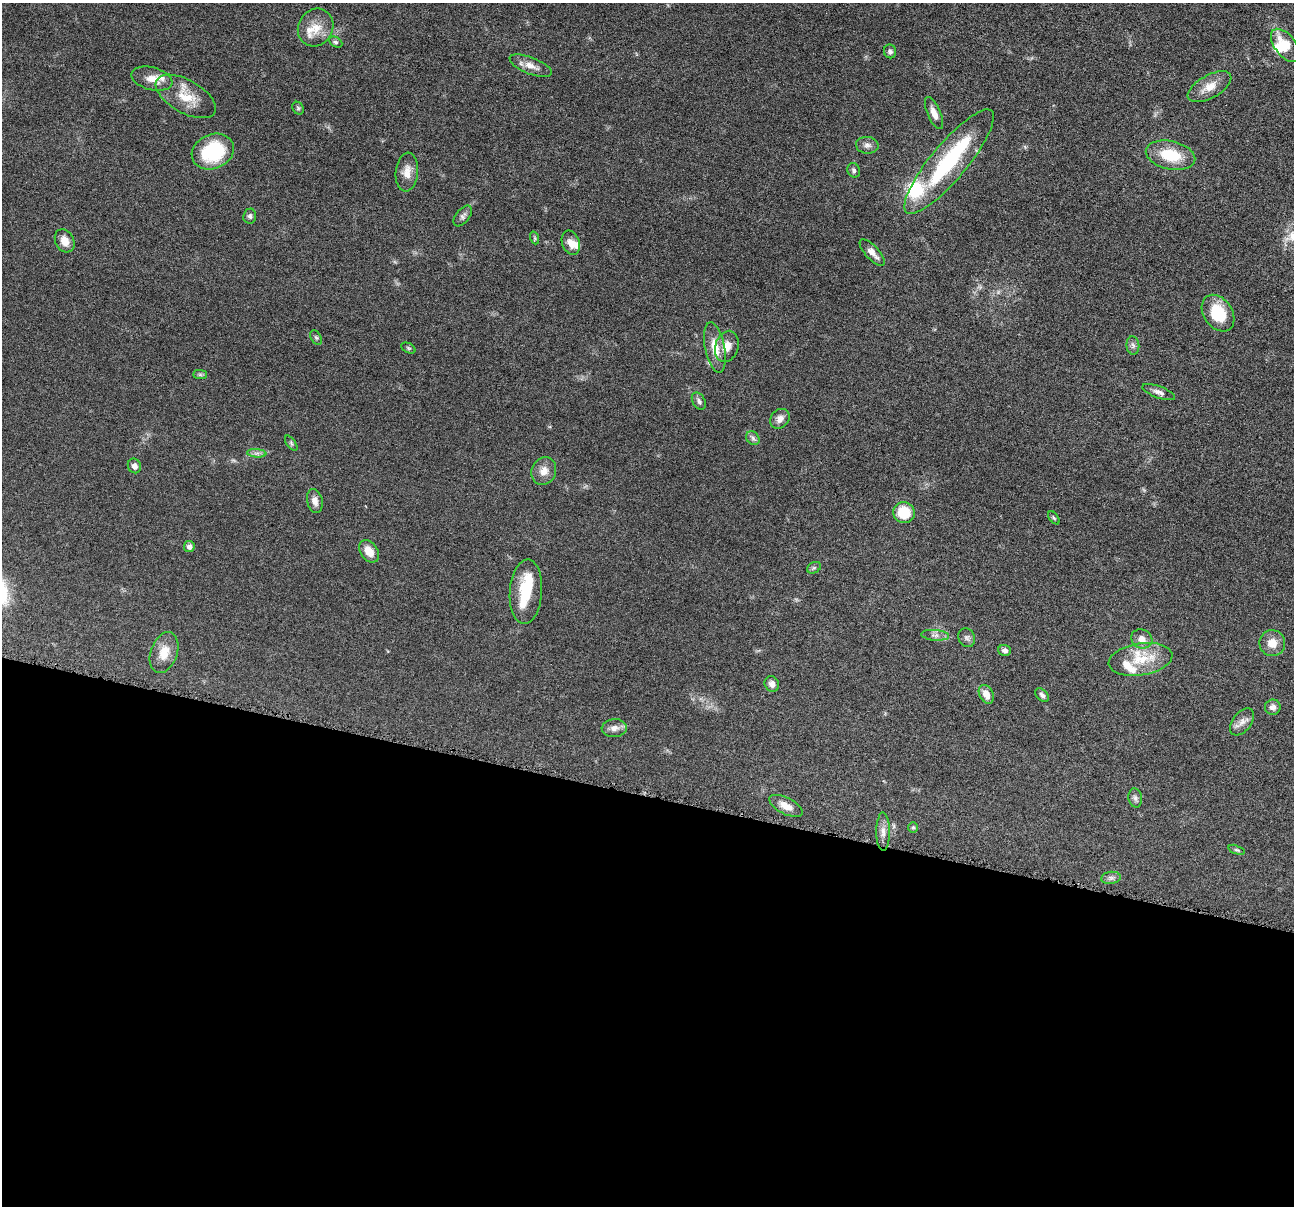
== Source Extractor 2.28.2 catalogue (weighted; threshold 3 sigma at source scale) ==
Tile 14 of 4 x 4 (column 2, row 4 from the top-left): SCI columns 1300-2591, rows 257-1460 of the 5181 x 5200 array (HDU 1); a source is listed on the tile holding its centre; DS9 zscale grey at full resolution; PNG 1296 x 1208 px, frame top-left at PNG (2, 3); each listed source drawn as its Kron ellipse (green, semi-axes under 4 px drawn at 4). Shown black and unused: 34% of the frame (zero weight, under 4 of 8 exposures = <1% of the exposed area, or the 3 px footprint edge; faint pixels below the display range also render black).
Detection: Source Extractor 2.28.2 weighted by HDU 2 'WHT'; one run over the whole footprint, this tile lists its part. Background 0.0363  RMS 0.0033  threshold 0.0133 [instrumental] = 3 sigma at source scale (4.09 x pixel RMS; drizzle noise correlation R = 1.36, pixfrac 0.8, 0.05/0.05 arcsec/px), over >= 5 px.
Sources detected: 72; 3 inside a brighter object's white glare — neither listed nor drawn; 6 inside a brighter listed object's ellipse — not listed separately; the other 63 listed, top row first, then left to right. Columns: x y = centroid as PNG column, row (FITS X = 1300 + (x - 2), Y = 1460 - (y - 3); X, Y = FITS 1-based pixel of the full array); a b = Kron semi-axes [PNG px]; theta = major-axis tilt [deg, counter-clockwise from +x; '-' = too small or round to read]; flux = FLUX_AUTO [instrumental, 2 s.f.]
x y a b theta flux
316 28 19 17 58 4.9
336 42 7 5 -27 0.57
1285 45 19 10 -53 6.6
890 51 7 6 - 0.72
531 66 22 8 -22 2.9
152 79 21 11 -14 3.6
1210 87 24 11 29 4.2
186 96 33 16 -29 7.4
298 108 7 5 -58 0.5
934 113 17 6 -66 2.2
867 145 11 8 -4 1.4
213 152 22 17 24 20
1171 155 25 14 -12 11
949 162 66 18 50 31
854 170 7 6 - 0.74
407 172 19 11 84 3.2
250 216 7 6 - 0.74
463 216 12 6 51 1.1
535 238 6 4 -71 0.39
65 241 12 9 -63 3
571 243 12 8 -69 2.8
872 253 17 7 -47 2.4
1218 313 20 14 -55 11
316 338 8 5 -62 0.57
1133 345 9 6 -84 0.97
727 346 16 11 73 3.5
408 348 7 5 -25 0.51
715 348 25 10 -79 5.3
200 375 7 4 0 0.51
1159 392 17 6 -20 1.5
699 401 9 6 -60 0.92
780 419 11 9 45 1.8
753 438 7 6 - 0.81
291 443 9 4 -55 0.54
257 453 10 4 -5 0.86
134 466 7 6 - 1.4
544 471 14 12 63 3
315 501 12 7 -77 1.9
904 512 11 10 - 7.9
1054 518 7 4 -54 0.44
189 546 5 5 - 1.1
369 551 12 8 -55 3.6
814 568 7 5 30 0.62
526 592 32 16 86 11
935 635 14 5 -5 1.3
967 638 10 8 -64 1
1142 639 11 9 -26 2.3
1272 643 13 13 - 3.6
1005 650 6 5 - 1.1
164 652 21 13 71 4.9
1140 659 32 16 9 9.2
772 684 8 7 - 1.6
986 694 10 7 -63 2.7
1042 695 8 5 -47 0.83
1273 707 8 7 - 1.3
1242 722 15 9 53 2.1
614 728 12 9 4 2
1135 798 9 6 -79 0.96
786 806 18 8 -27 3.1
913 828 5 5 - 0.47
883 832 19 6 -90 2
1237 850 8 4 -21 0.48
1111 878 10 6 7 0.96